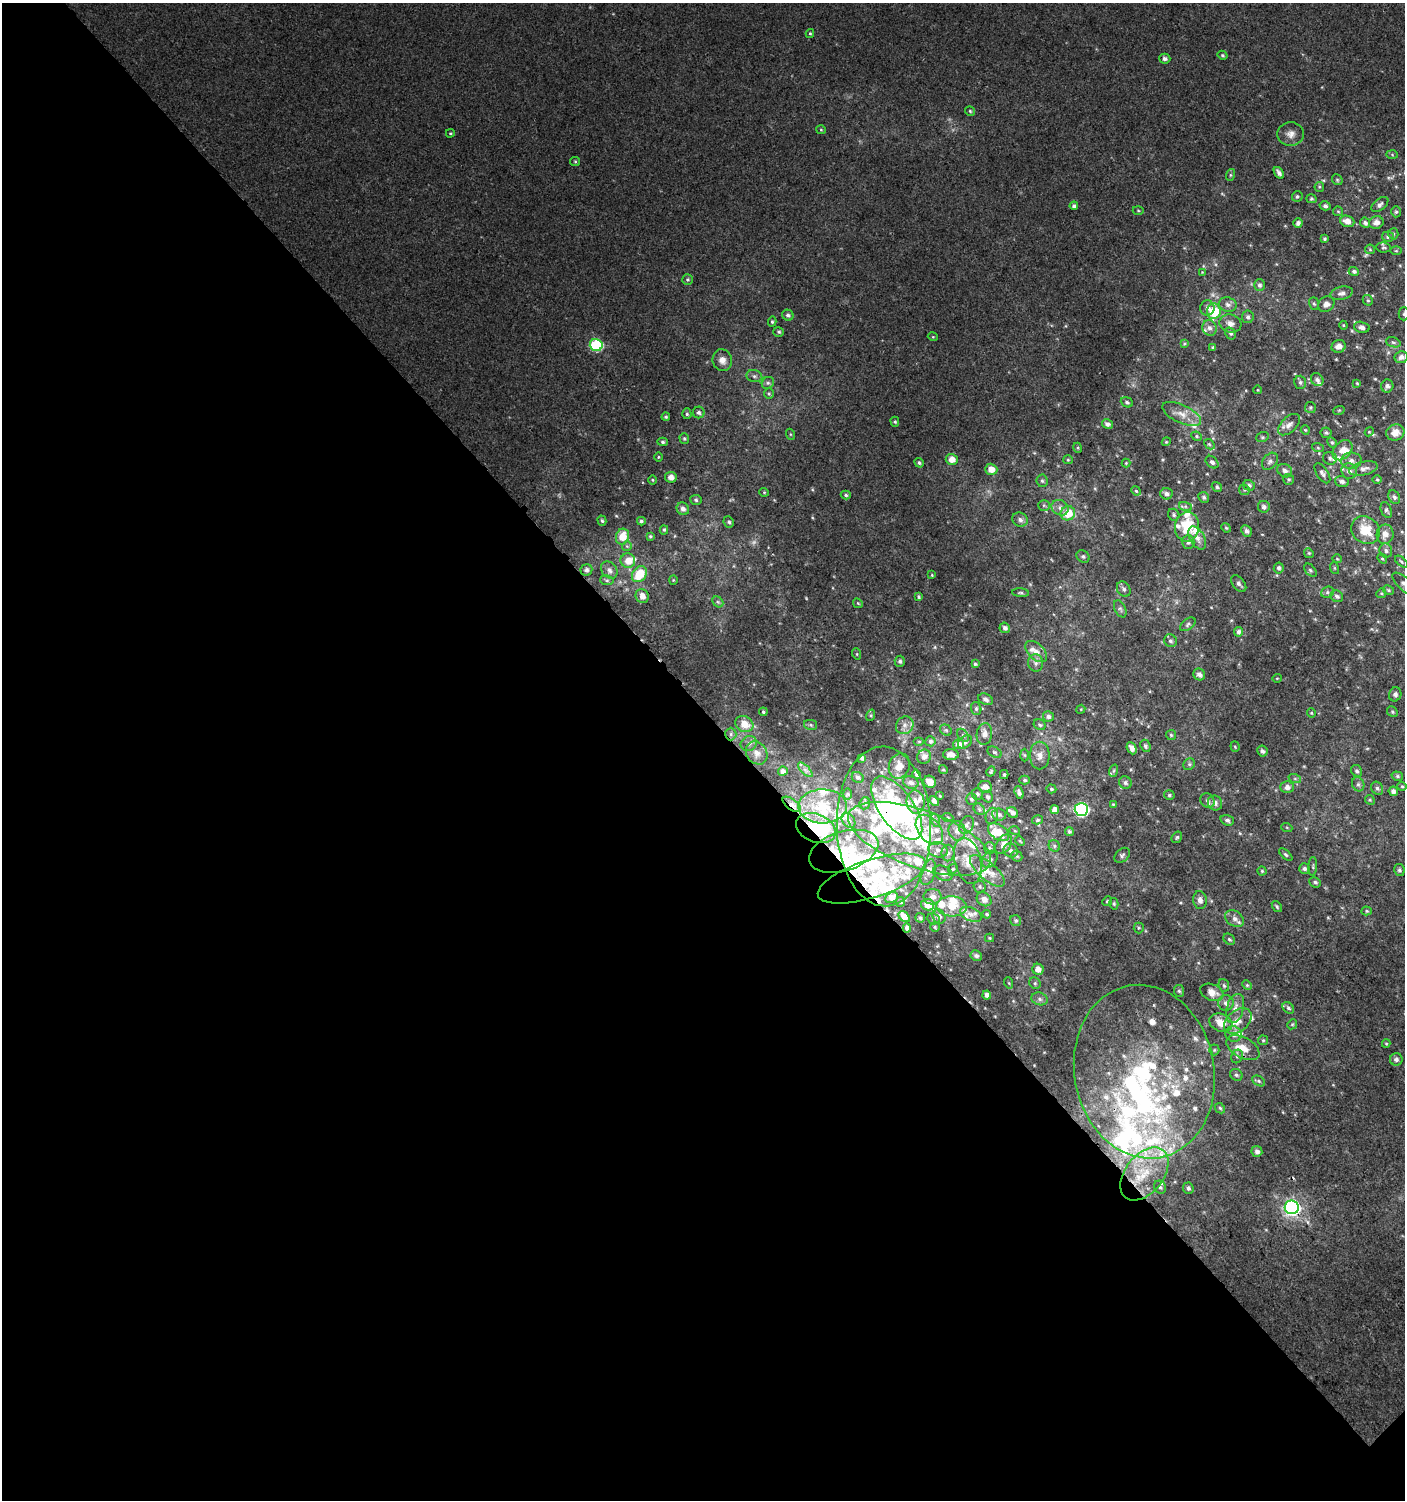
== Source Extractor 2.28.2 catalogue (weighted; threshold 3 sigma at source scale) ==
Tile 9 of 4 x 4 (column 1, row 3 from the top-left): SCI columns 205-1607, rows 1531-3028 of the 6060 x 6084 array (HDU 1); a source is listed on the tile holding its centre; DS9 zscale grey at full resolution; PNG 1407 x 1502 px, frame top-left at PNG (2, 3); each listed source drawn as its Kron ellipse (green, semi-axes under 4 px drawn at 4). Shown black and unused: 53% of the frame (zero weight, under 3 of 4 exposures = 4% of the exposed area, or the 3 px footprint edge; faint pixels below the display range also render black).
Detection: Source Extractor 2.28.2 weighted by HDU 2 'WHT'; one run over the whole footprint, this tile lists its part. Background 0.00437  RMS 0.0021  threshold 0.00962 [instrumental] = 3 sigma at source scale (4.5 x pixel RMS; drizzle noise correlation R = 1.50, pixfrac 1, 0.0396/0.0396 arcsec/px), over >= 5 px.
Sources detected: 445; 1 too faint to see at this stretch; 8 inside a brighter object's white glare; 3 cosmic-ray / hot-pixel residue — neither listed nor drawn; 70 inside a brighter listed object's ellipse — not listed separately; the other 363 listed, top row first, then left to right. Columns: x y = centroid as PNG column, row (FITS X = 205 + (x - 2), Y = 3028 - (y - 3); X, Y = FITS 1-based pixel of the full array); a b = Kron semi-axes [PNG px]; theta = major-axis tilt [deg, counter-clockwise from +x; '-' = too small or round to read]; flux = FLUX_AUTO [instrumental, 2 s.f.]
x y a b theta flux
810 33 4 4 - 0.26
1222 55 5 4 - 0.31
1165 59 5 5 - 0.67
970 111 5 4 - 0.31
821 130 5 4 - 0.24
450 133 4 3 - 0.26
1291 134 13 12 - 1.7
1392 155 6 4 -2 0.28
575 161 5 4 - 0.27
1279 173 6 4 -56 0.82
1230 175 6 4 72 0.32
1337 180 6 5 - 0.34
1319 187 5 4 - 0.27
1297 197 5 5 - 0.42
1311 199 5 4 - 0.35
1380 204 10 5 39 0.63
1074 206 4 4 - 0.58
1325 206 5 4 - 0.55
1138 210 5 3 - 0.23
1338 211 5 5 - 0.28
1396 212 5 5 - 0.38
1347 221 7 5 -21 1.8
1376 222 7 6 - 1.2
1298 223 5 4 - 0.71
1365 223 5 5 - 0.64
1393 234 5 5 - 0.33
1388 237 6 5 - 0.56
1325 239 4 4 - 0.35
1384 248 7 5 -6 0.37
1370 249 5 5 - 0.25
1396 251 6 4 1 0.28
1354 271 5 4 - 0.52
1202 272 4 4 - 0.2
687 280 5 5 - 0.35
1259 285 6 5 - 0.62
1342 293 11 6 13 0.94
1368 300 5 4 - 0.31
1314 304 6 5 - 0.37
1326 304 9 7 42 1
1228 305 9 7 -15 0.9
1207 308 7 7 - 1
1214 311 8 7 - 8.4
1404 314 6 5 - 0.38
788 315 6 5 - 0.6
1248 317 6 5 - 0.54
772 322 5 4 - 0.31
1230 324 11 9 -17 1.3
1343 325 4 4 - 0.21
1362 327 8 5 -13 0.75
1209 328 8 7 - 1
779 332 5 4 - 0.38
1230 333 6 5 - 0.51
933 337 5 3 - 0.19
1393 342 7 5 -18 0.45
1184 343 4 4 - 0.24
596 345 6 6 - 18
1339 346 7 6 - 1.4
1213 347 4 3 - 0.3
1401 357 6 6 - 1.1
722 360 11 9 -71 1.6
754 376 8 6 -14 0.61
1317 380 7 6 - 0.72
1300 382 6 6 - 0.52
768 383 6 5 - 0.47
1357 383 4 3 - 0.23
1387 386 6 6 - 0.55
1258 390 4 3 - 0.16
769 394 5 5 - 0.32
1127 402 6 5 - 0.45
1310 407 5 5 - 0.37
1339 410 6 3 19 0.2
699 412 6 6 - 0.56
687 414 5 4 - 0.34
1182 414 21 9 -25 2.5
666 417 4 4 - 0.35
895 422 5 4 - 0.3
1107 424 6 4 -30 0.67
1289 425 13 7 44 1.2
1305 430 5 4 - 0.23
1369 432 4 3 - 0.19
1395 432 9 8 - 1.7
1326 433 5 5 - 0.4
790 434 6 3 -71 0.25
1197 436 5 4 - 0.31
1262 437 6 5 - 0.36
684 439 5 4 - 0.35
663 442 5 4 - 0.38
1166 442 4 3 - 0.21
1332 442 5 4 - 0.36
1209 444 6 4 -43 0.34
1078 448 5 3 - 0.22
1318 448 6 4 -19 0.27
1342 450 11 8 46 1.8
658 457 5 3 - 0.21
1330 458 7 6 - 0.49
952 459 6 5 - 2.2
1068 460 5 4 - 0.25
1270 461 9 7 50 0.82
1351 461 10 8 1 1.2
1212 462 7 5 -44 0.65
919 463 5 4 - 0.33
1126 463 4 4 - 0.22
1363 468 14 7 13 1.2
991 469 6 5 - 2.4
1285 471 8 6 -33 0.97
1349 471 8 7 - 1.2
1322 473 11 5 -56 0.71
671 477 6 5 - 1.2
1289 479 5 5 - 0.33
653 480 5 3 - 0.2
1377 480 5 3 - 0.2
1042 481 6 5 - 0.44
1342 481 7 5 -15 0.72
1249 485 6 5 - 0.52
1217 487 5 4 - 0.43
1244 490 5 5 - 0.31
1136 491 5 4 - 0.3
764 492 4 4 - 0.22
1166 494 6 5 - 0.74
846 495 5 4 - 0.39
1204 497 5 5 - 0.53
1394 497 7 5 -61 0.55
696 500 5 5 - 0.4
1044 505 6 5 - 0.36
1185 506 6 4 -18 0.42
1264 507 6 6 - 0.73
1060 508 9 7 -29 1.1
683 509 6 6 - 0.83
1386 510 8 5 -67 0.47
1068 513 7 7 - 4.3
1174 515 6 5 - 0.48
1020 520 8 7 - 0.85
602 521 5 4 - 0.35
641 521 4 3 - 0.38
729 522 6 5 - 0.43
1187 527 15 12 84 7.2
1226 528 5 4 - 0.25
664 530 4 4 - 0.33
1365 530 15 13 -35 4.6
1246 531 6 5 - 0.67
1385 534 10 8 80 1.7
650 536 4 4 - 0.29
622 537 8 6 72 3.6
1197 538 12 7 -59 1.3
1188 542 7 6 - 0.64
627 546 5 5 - 0.28
1386 551 7 6 - 0.66
1309 553 5 4 - 0.26
1083 556 7 5 -39 0.46
1337 559 4 3 - 0.17
1382 559 5 4 - 0.28
628 561 7 7 - 2.5
1401 562 7 3 -40 0.36
1279 568 5 5 - 0.6
1334 568 6 3 -71 0.25
586 570 6 5 - 0.69
609 570 9 7 -50 0.96
1310 570 8 5 -48 0.4
639 574 9 6 51 6.8
932 575 4 3 - 0.2
607 580 7 5 -7 0.39
673 580 4 4 - 0.2
1239 584 9 5 -49 0.68
1404 584 15 6 -42 1.1
1124 589 8 6 -57 0.63
1389 590 6 4 -28 0.29
1327 592 6 5 - 0.49
1020 593 8 4 -4 0.35
1381 593 5 4 - 0.31
642 596 7 6 - 1.7
1337 596 6 5 - 0.59
918 597 4 4 - 0.33
718 602 6 4 -44 0.41
858 603 5 4 - 0.26
1120 609 9 5 -64 0.55
1188 624 9 5 37 0.54
1005 628 5 5 - 0.63
1239 632 5 5 - 0.75
1171 641 7 6 - 0.52
1036 652 13 7 -44 1.5
857 654 5 3 - 0.21
900 661 5 5 - 0.52
1036 663 9 7 -84 0.91
975 664 4 4 - 0.31
1199 674 6 5 - 0.9
1277 678 5 3 - 0.17
1395 694 7 6 - 0.58
986 699 8 5 -22 0.65
976 709 6 5 - 0.4
1081 709 5 3 - 0.2
763 712 4 4 - 0.35
1392 712 6 5 - 0.32
1311 713 4 4 - 0.25
871 715 6 4 72 0.27
1048 716 5 5 - 0.75
744 724 9 7 -29 3.2
811 725 7 5 -13 0.41
905 725 9 8 - 1.2
1040 725 6 5 - 0.4
946 730 6 5 - 0.37
731 734 6 5 - 0.58
984 734 11 7 81 1.4
963 735 7 5 -52 0.49
1171 735 5 5 - 0.31
919 741 5 3 - 0.2
930 741 5 5 - 0.5
965 742 8 5 44 0.64
749 744 8 7 - 0.88
958 744 5 5 - 1.7
1145 746 6 5 - 0.54
1235 747 5 4 - 0.27
1132 748 6 4 -65 1.1
1262 751 5 5 - 0.67
994 752 7 5 -30 0.45
757 753 12 10 -54 1.8
951 754 8 5 -4 1.3
1025 755 6 4 -88 0.32
1040 756 14 10 90 1.6
924 757 7 6 - 0.98
862 758 4 4 - 0.55
1189 764 6 5 - 0.39
899 766 13 10 70 2.4
805 770 9 3 -45 0.55
943 770 4 4 - 0.27
783 771 4 4 - 0.78
1113 771 6 4 70 0.35
1357 771 6 5 - 0.51
991 772 5 4 - 0.3
917 774 5 3 - 0.46
1004 774 4 3 - 0.36
1397 776 6 4 -16 0.37
858 777 6 5 - 0.5
1295 779 6 4 -19 0.32
1025 780 5 4 - 0.4
911 782 8 6 -23 0.71
930 782 6 6 - 1.5
1125 783 6 6 - 0.58
1358 784 7 6 - 0.59
1402 786 5 4 - 0.27
985 787 7 5 -10 1.4
1287 787 7 6 - 1.2
1377 788 7 5 -57 0.56
1051 789 5 4 - 0.3
1393 791 4 4 - 0.83
1019 793 6 4 -71 0.64
848 794 5 3 - 0.27
977 794 6 5 - 0.51
1169 795 5 4 - 0.36
940 796 3 3 - 0.19
987 797 6 5 - 0.55
971 799 6 5 - 0.51
1207 800 8 6 -49 0.66
1370 800 5 4 - 0.28
934 801 5 4 - 0.95
915 802 11 9 -83 1.7
865 803 6 5 - 0.48
1215 803 8 6 -51 0.98
792 804 11 5 -36 0.91
1113 804 4 4 - 0.19
823 806 24 17 0 6.1
897 808 37 17 -55 21
979 809 6 5 - 0.43
1055 809 4 4 - 1.2
1081 809 7 6 - 39
1013 813 6 5 - 1
999 814 7 6 - 0.7
992 816 8 6 70 0.66
948 818 6 3 -21 0.24
848 820 8 6 -52 0.64
935 820 7 4 -73 0.49
1037 820 6 4 16 0.37
1227 820 7 5 -20 0.66
967 825 9 7 61 0.86
884 826 80 47 -88 45
816 828 20 14 -22 7.2
1287 828 5 3 - 0.22
929 830 17 11 -51 3.4
957 831 10 8 -75 1.5
1015 831 5 3 - 0.22
1069 831 5 4 - 0.38
999 832 12 7 -33 3.6
1177 837 6 5 - 0.38
919 839 75 29 -19 32
1020 841 5 3 - 0.24
1004 844 11 7 56 1.3
1054 846 6 5 - 0.41
990 848 6 5 - 0.38
938 850 10 7 -15 1.1
1011 850 7 6 - 0.69
844 851 36 19 17 9.2
948 853 8 6 89 0.83
1122 855 9 6 42 0.54
1286 855 8 4 -41 0.39
1017 856 6 5 - 0.35
990 859 9 7 55 0.81
968 861 23 13 -76 3.8
1313 866 9 3 87 0.34
1304 868 5 5 - 0.52
953 869 5 4 - 0.33
1399 870 6 5 - 0.47
987 871 22 8 -41 2.9
1262 871 4 4 - 0.27
928 872 13 7 72 1.2
943 873 10 7 -25 1
872 879 56 19 18 15
1315 882 6 5 - 0.47
980 886 6 6 - 0.44
891 897 6 5 - 1.2
933 897 9 8 - 1.2
984 899 8 6 -38 1.1
1200 900 9 6 -83 1
1107 901 5 4 - 0.3
901 902 5 4 - 0.26
1114 904 6 4 -76 0.34
928 905 6 5 - 3.3
952 906 15 10 -2 3.4
1277 906 6 3 -53 0.3
1367 911 5 4 - 0.28
971 914 11 6 -23 1
987 914 4 3 - 0.29
939 916 7 6 - 0.83
904 917 6 4 -45 1.8
920 918 5 4 - 0.38
933 919 6 5 - 0.46
1234 919 10 7 -36 1.2
1016 921 6 5 - 0.44
935 927 5 4 - 0.3
907 928 4 4 - 0.61
1139 928 5 5 - 0.3
989 938 4 4 - 0.25
1229 939 6 5 - 0.38
976 956 6 5 - 0.65
1038 969 5 5 - 1.6
1009 983 6 3 -71 0.21
1035 983 6 5 - 0.43
1224 985 6 5 - 0.36
1247 985 5 4 - 0.27
1179 991 6 5 - 0.43
1212 992 12 8 -22 1.9
987 995 4 4 - 0.98
1040 999 8 6 -18 0.69
1226 1003 8 7 - 1
1288 1008 6 5 - 0.48
1235 1009 15 8 74 1.8
1238 1021 16 10 39 2.6
1221 1023 12 8 -21 3
1292 1024 5 4 - 0.27
1233 1034 8 7 - 1.4
1263 1040 5 5 - 0.3
1386 1043 4 4 - 0.25
1243 1048 18 10 -29 3
1214 1050 5 5 - 0.33
1237 1056 7 5 67 0.51
1396 1059 6 6 - 0.72
1144 1072 87 70 -79 46
1236 1075 6 5 - 0.5
1259 1081 7 5 -28 0.41
1220 1108 6 4 -46 0.33
1257 1151 5 5 - 0.96
1144 1174 30 19 51 9.6
1160 1187 7 5 -60 0.46
1188 1188 6 5 - 0.61
1292 1207 7 7 - 69
Overlapping masked pixels (flux is a lower limit): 9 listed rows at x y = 596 345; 731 734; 792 804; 897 808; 884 826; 816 828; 844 851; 872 879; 1144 1072
Isophote crosses this tile's border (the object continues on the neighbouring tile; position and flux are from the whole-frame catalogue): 2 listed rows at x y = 1404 314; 1404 584